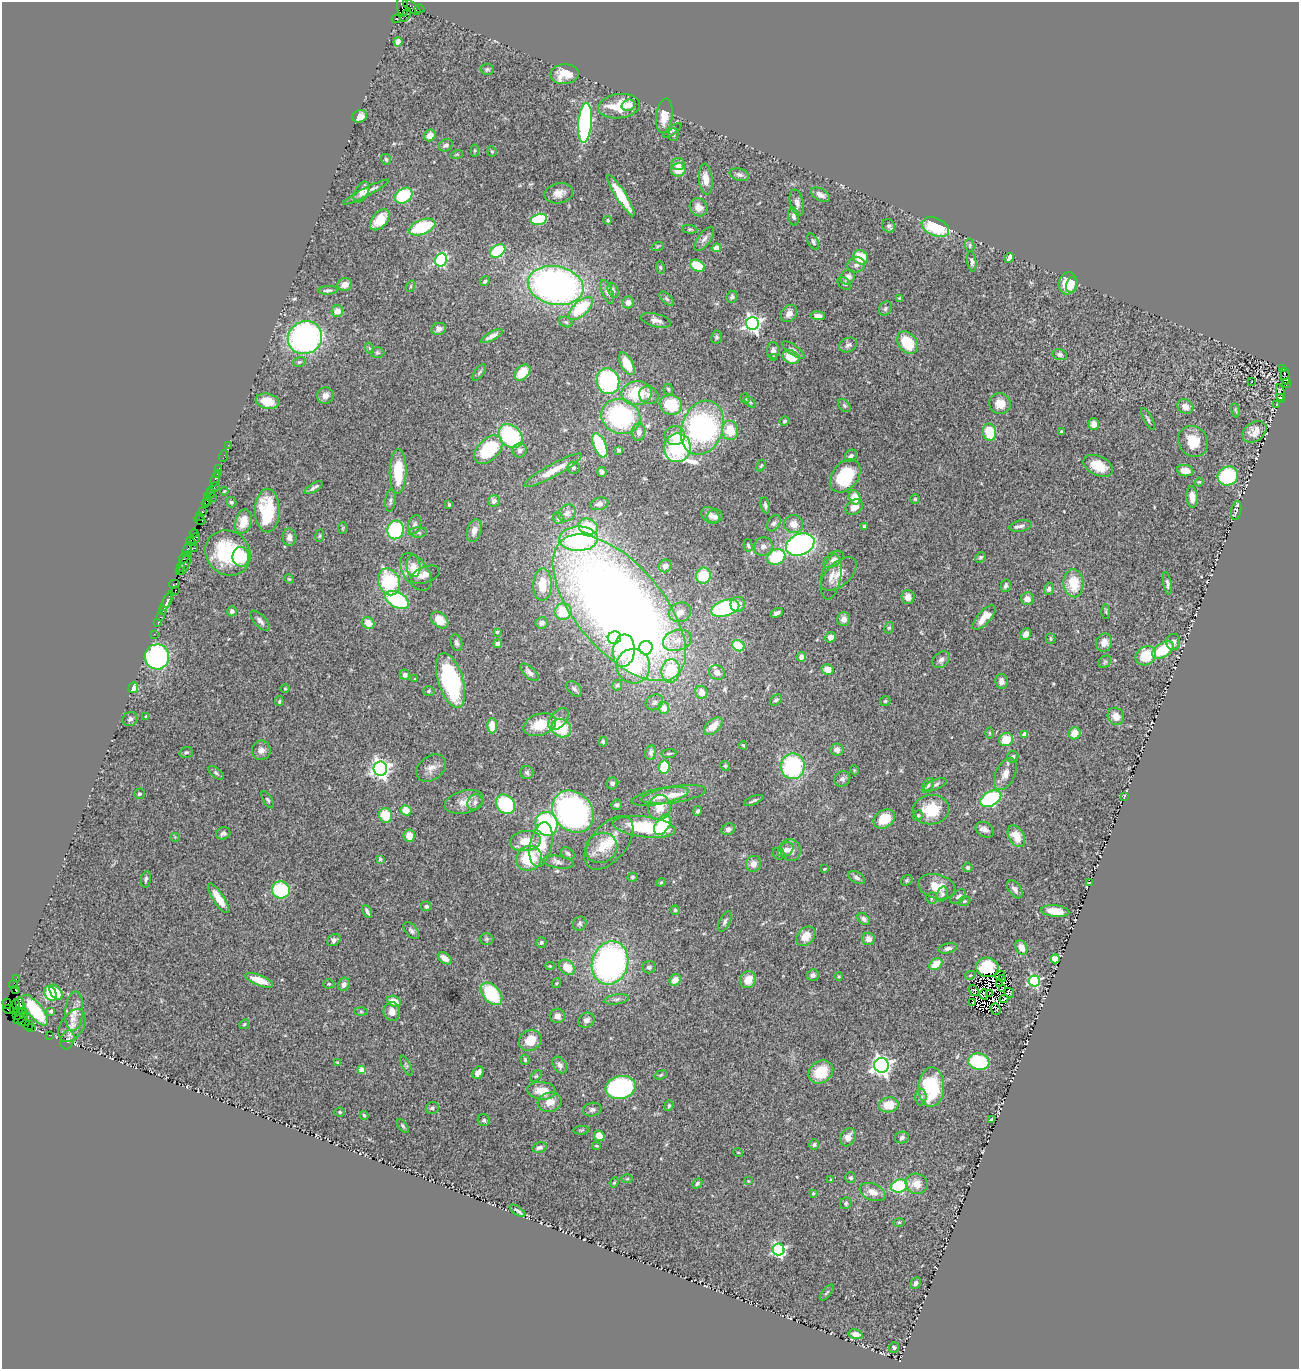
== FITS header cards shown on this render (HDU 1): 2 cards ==
NAXIS1  =                 1297
NAXIS2  =                 1367

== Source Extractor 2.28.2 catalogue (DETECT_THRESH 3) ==
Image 1297 x 1367 px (HDU 1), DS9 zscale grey, 1 PNG px = 1 image px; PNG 1301 x 1371 px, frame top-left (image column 1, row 1367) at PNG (2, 2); each listed source drawn as its Kron ellipse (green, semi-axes under 4 px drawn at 4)
Background 1.01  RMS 0.068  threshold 0.203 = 3 sigma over >= 5 px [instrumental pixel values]
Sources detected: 519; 5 with non-positive FLUX_AUTO (blend fragments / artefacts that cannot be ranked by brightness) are neither listed nor drawn; of the other 514, the 500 brightest by FLUX_AUTO listed and drawn (14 fainter detections omitted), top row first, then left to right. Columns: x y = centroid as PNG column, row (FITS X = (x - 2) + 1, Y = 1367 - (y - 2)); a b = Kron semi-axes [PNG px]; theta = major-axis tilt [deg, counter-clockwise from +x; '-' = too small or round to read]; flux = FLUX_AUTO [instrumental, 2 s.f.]
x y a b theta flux
402 6 11 5 -85 310
412 7 10 5 -38 500
419 9 5 3 - 130
406 15 7 3 59 430
396 19 4 3 - 1500
398 42 5 4 - 20
487 69 6 5 - 8.8
564 74 14 10 4 74
628 105 7 5 18 43
619 106 21 12 7 150
360 116 7 6 - 37
664 116 17 8 83 63
585 123 20 6 85 800
672 130 10 4 35 9.9
673 135 6 5 - 10
430 136 6 5 - 38
446 145 7 5 32 12
475 151 6 4 -85 5.4
492 151 5 4 - 5.2
457 154 6 4 18 4.9
386 159 5 4 - 7.7
678 164 6 6 - 27
678 170 7 6 - 64
739 175 10 6 -15 17
706 179 15 6 -84 45
362 192 11 6 61 24
366 192 26 4 27 27
559 193 14 10 11 41
820 195 10 6 -29 24
404 196 10 7 34 220
621 196 24 5 -58 130
797 203 13 7 -77 22
699 207 9 8 - 36
793 216 9 5 -79 16
539 219 8 5 12 260
380 220 12 7 50 86
607 220 4 3 - 6.6
889 226 7 6 - 12
422 227 14 7 21 230
935 227 14 8 -24 220
690 229 7 4 -5 8
704 239 14 6 54 22
813 242 9 5 -62 10
970 245 6 4 -83 7.2
658 246 6 4 19 5.6
716 248 5 4 - 41
498 251 8 6 33 230
861 257 8 6 -40 120
1009 258 5 4 - 25
441 260 7 5 65 650
972 261 10 4 -82 15
856 265 9 7 24 18
697 266 8 5 -28 130
660 267 6 4 -83 5.9
848 277 8 6 50 32
485 281 5 4 - 7.4
844 283 7 5 -41 13
1068 283 11 9 72 83
345 285 7 6 - 34
556 285 28 19 -11 2000
1072 285 8 5 79 30
411 286 6 3 71 5
328 290 9 4 4 12
613 290 8 5 -68 12
607 292 13 5 -69 16
732 297 6 5 - 10
899 298 4 4 - 3.3
667 299 9 4 -44 10
628 302 6 5 - 21
581 309 15 7 43 220
885 309 7 6 - 11
337 311 6 5 - 39
789 314 9 7 54 28
818 316 7 4 -6 24
656 320 15 6 -15 26
566 322 7 5 -20 9.4
752 323 6 6 - 1800
439 329 7 6 - 19
492 336 12 4 29 26
717 337 7 5 82 9.7
305 338 17 16 - 1200
907 343 12 9 -52 160
848 345 9 7 26 14
369 348 6 3 -70 6.2
773 350 8 6 88 18
793 350 13 5 -35 15
377 353 7 5 -3 8.4
1060 355 7 5 -15 12
773 357 4 4 - 9.9
791 357 9 6 -24 95
299 362 6 5 - 7.7
627 364 12 6 -62 86
1283 368 3 2 - 100
479 372 9 4 54 8.7
522 373 9 6 46 92
1285 376 8 4 -83 410
608 381 13 11 -72 520
1252 382 3 3 - 38
1287 383 5 2 - 200
668 389 5 5 - 7.5
637 393 15 12 10 190
1280 394 9 3 -78 5.6
325 395 9 8 - 26
649 395 10 8 -22 25
745 398 5 5 - 6.6
1280 398 4 2 - 5.3
268 401 12 7 -11 69
750 402 6 4 -45 5.9
1000 404 10 10 - 60
671 405 11 9 -18 200
1277 405 4 2 - 3.7
844 406 7 5 -48 8.6
1185 407 8 7 - 37
1236 410 7 3 -80 5.5
621 417 20 17 -19 530
1148 419 12 3 -61 9.5
784 421 5 4 - 7.7
1094 424 6 5 - 21
702 428 28 20 70 1000
730 430 10 8 -80 100
639 432 9 6 85 21
989 432 8 6 -74 130
1061 432 3 3 - 12
1254 432 13 9 36 38
510 436 13 10 -45 430
675 436 10 9 - 74
1193 441 16 14 -54 95
228 445 2 2 - 10
600 445 13 6 -66 270
677 448 14 13 - 430
488 450 17 10 45 240
520 450 7 7 - 23
619 450 4 3 - 8.8
224 456 6 2 71 30
851 456 6 5 - 12
761 466 6 4 62 5.7
1098 466 16 9 -26 86
219 468 3 2 - 65
574 468 6 6 - 10
553 470 33 6 29 84
398 471 22 8 89 140
1185 471 8 5 -9 45
602 472 5 4 - 12
217 473 3 2 - 31
845 476 18 13 51 240
1228 476 10 9 - 310
215 479 7 4 70 210
1199 482 4 4 - 5.1
214 487 6 2 34 17
314 488 10 3 32 14
224 491 4 3 - 3.7
211 493 5 3 - 160
208 497 3 2 - 140
212 497 2 2 - 53
854 497 7 5 -73 75
1192 497 11 5 -87 39
915 499 4 4 - 5.3
208 501 4 2 - 110
390 501 11 5 83 12
494 501 6 6 - 20
231 502 5 5 - 7.6
205 503 3 2 - 100
599 504 9 6 13 16
449 505 4 3 - 5.2
765 505 8 4 -79 12
854 507 9 7 34 35
1236 510 10 5 81 12
267 511 22 12 -90 190
202 512 3 3 - 130
567 513 9 7 37 24
710 515 10 7 -38 25
200 516 3 2 - 40
715 516 8 6 17 19
558 518 6 5 - 10
200 520 6 3 -26 100
243 521 12 8 73 60
774 523 9 6 56 13
794 524 9 9 - 43
415 525 10 6 74 16
864 526 4 4 - 9.4
1021 526 11 5 10 19
588 527 10 7 -21 150
343 528 6 4 87 4.8
395 530 9 8 - 420
474 531 11 7 72 34
418 532 9 5 3 12
194 533 4 3 - 180
320 535 6 4 83 5.9
289 537 9 7 -86 24
195 539 6 3 48 210
579 539 19 12 2 750
190 541 4 3 - 61
800 544 15 10 23 1000
748 545 6 4 -77 7.5
763 546 9 9 - 22
195 548 3 2 - 110
187 550 7 3 70 320
228 553 24 21 -46 300
184 557 7 2 54 160
241 557 10 8 -80 210
776 557 9 7 29 220
980 557 6 5 - 8.5
833 559 11 7 35 21
185 563 12 4 67 420
414 566 11 7 -86 28
665 566 7 6 - 24
181 567 4 2 - 130
179 571 2 2 - 23
416 572 21 12 -56 88
839 574 21 11 43 54
425 575 15 8 21 33
704 576 8 7 - 160
831 577 23 9 79 52
289 579 5 4 - 5.1
389 582 14 10 -69 280
1073 583 14 10 -85 120
1167 583 11 4 -80 13
174 584 5 3 - 130
542 585 16 9 89 90
1006 586 6 5 - 15
1049 589 6 5 - 13
176 590 3 2 - 51
908 597 7 6 - 34
168 599 9 3 64 310
1027 599 6 6 - 26
397 600 13 7 -28 390
166 602 9 3 65 260
738 604 7 7 - 42
619 608 89 43 -50 6800
725 608 14 8 16 560
163 611 3 2 - 75
232 611 5 5 - 13
563 612 8 8 - 150
680 612 11 9 21 39
1106 612 7 4 -90 5.6
777 613 6 3 27 12
160 617 2 2 - 27
984 618 15 6 47 58
844 619 7 6 - 25
440 620 10 7 -43 67
260 621 12 6 -46 17
158 622 3 2 - 67
368 623 6 5 - 47
542 623 6 5 - 19
889 628 6 4 62 6.8
497 632 4 4 - 5.1
154 634 2 2 - 27
1026 634 6 5 - 23
830 637 5 5 - 23
614 638 7 6 - 190
1051 639 5 4 - 8.1
677 640 15 10 16 55
1104 642 9 8 - 42
1173 642 8 7 - 16
456 643 9 5 -73 13
498 644 4 4 - 24
738 646 6 5 - 130
646 648 7 6 - 87
1163 650 12 6 33 180
624 651 16 11 83 300
1146 656 11 9 38 130
157 657 12 12 - 690
801 657 5 4 - 21
941 660 9 7 40 19
1105 662 7 5 45 8.2
633 666 17 16 - 240
827 669 6 5 - 41
671 671 12 9 84 230
529 672 11 5 -42 19
717 673 8 7 - 29
405 675 5 5 - 14
415 679 3 3 - 5.7
451 680 28 12 -72 590
1001 681 7 6 - 25
617 685 5 4 - 11
133 688 5 5 - 55
285 689 5 3 - 3.5
574 689 9 6 -43 15
429 691 6 5 - 6.8
701 692 7 6 - 40
776 700 7 4 42 9.8
279 701 5 3 - 6.9
885 701 5 5 - 6.5
654 702 9 7 31 18
664 708 6 5 - 42
146 716 4 3 - 4.1
1116 716 9 8 - 47
130 719 8 7 - 14
558 719 13 7 50 28
540 725 17 10 19 130
492 726 7 5 89 65
713 726 11 6 43 56
561 728 10 9 - 160
989 733 5 3 - 4.8
1075 733 6 6 - 51
1024 734 4 4 - 26
1006 740 7 6 - 91
603 741 5 3 - 6.8
743 745 4 3 - 5.2
261 750 10 9 - 24
837 750 6 6 - 26
186 752 7 5 19 9
651 752 7 5 82 12
669 753 7 3 6 6.8
1013 757 6 5 - 9.7
725 766 5 4 - 5.9
793 766 13 12 - 460
664 767 7 5 83 210
431 768 16 11 37 38
380 769 7 6 - 2200
854 770 5 3 - 4
527 772 6 6 - 12
216 773 9 5 -38 9.4
1005 774 17 9 65 41
842 779 8 7 - 17
612 783 6 5 - 11
928 785 8 5 62 11
935 785 12 5 23 14
139 794 5 5 - 8.3
674 795 33 8 9 71
660 796 29 8 11 55
1124 796 4 2 - 3.7
991 799 11 7 28 430
268 800 10 4 -57 8.4
753 801 10 3 24 9.7
464 802 20 11 15 55
475 802 8 7 - 18
505 804 10 8 -46 340
617 805 5 5 - 9.4
659 808 12 11 - 66
406 810 5 5 - 58
931 810 18 14 6 140
698 811 5 4 - 9.2
573 812 23 19 -47 1500
385 815 7 6 - 120
918 816 5 4 - 6.9
884 819 11 8 34 96
547 824 12 11 - 600
663 825 11 6 57 210
644 827 31 10 -7 260
728 829 7 5 22 14
985 830 10 7 -30 22
223 833 7 6 - 16
409 836 6 6 - 47
1016 836 11 7 -61 63
175 837 5 5 - 4.8
525 841 15 10 7 73
609 843 32 18 50 130
541 844 23 10 78 120
601 848 16 14 33 79
786 850 8 6 35 19
791 850 11 10 - 34
568 853 7 5 -34 10
779 854 6 5 - 9.4
529 858 13 12 - 190
380 859 3 3 - 4.8
558 862 15 6 -9 19
753 864 8 7 - 30
968 867 5 4 - 8.6
825 869 4 3 - 4.3
632 877 5 4 - 6.9
857 878 9 5 -28 14
146 879 8 5 79 11
907 880 6 5 - 6.8
661 882 4 4 - 4.8
1090 882 3 2 - 3.7
937 887 19 12 -15 74
1015 889 10 6 -54 16
281 890 9 8 - 300
942 894 7 5 72 9.6
958 896 9 5 38 16
219 898 17 5 -57 72
932 898 6 5 - 7.7
964 901 6 4 20 6.1
426 906 5 5 - 10
675 910 4 4 - 6.5
367 911 7 3 -62 14
1055 911 14 6 -6 79
864 919 7 5 -42 15
725 922 11 5 64 13
580 924 7 6 - 10
411 931 10 5 -49 12
806 936 11 8 47 57
486 939 7 6 - 7.1
869 939 6 6 - 27
334 940 7 5 30 15
541 942 5 5 - 7.8
948 948 9 5 13 16
1021 948 8 5 -65 38
445 958 8 5 -39 36
1055 959 5 4 - 130
610 963 22 18 72 1300
936 964 7 5 36 74
550 966 5 4 - 5.5
567 967 9 6 -45 76
649 967 6 6 - 12
987 967 11 9 -10 210
813 975 6 5 - 15
970 975 5 4 - 5.4
1000 975 5 2 - 7.5
839 976 4 3 - 5
1003 978 3 2 - 4.9
16 979 2 2 - 12
259 980 15 5 -21 93
675 980 6 5 - 38
748 980 9 7 59 58
1034 981 5 5 - 650
557 983 5 3 - 4
999 983 3 2 - 5.2
13 984 4 2 - 60
329 984 5 4 - 6.4
344 984 7 5 67 21
1002 988 2 2 - 3.3
15 990 3 2 - 76
974 991 6 3 -55 5.5
56 992 8 5 -56 59
51 993 8 5 -65 190
990 993 3 2 - 9.8
1009 993 5 3 - 12
491 994 13 8 -48 240
984 994 5 2 - 3.4
616 999 13 5 8 12
1004 999 4 2 - 5.9
394 1001 7 5 -22 63
973 1002 3 2 - 4.7
7 1004 5 4 - 76
20 1004 6 4 -78 340
15 1007 8 3 75 94
9 1009 5 3 - 24
996 1009 6 5 - 7
35 1010 19 7 -52 230
18 1011 5 3 - 87
51 1011 4 4 - 9.8
74 1011 20 9 85 49
361 1011 6 4 -1 5.8
392 1011 9 8 - 36
22 1012 2 2 - 40
17 1016 3 3 - 47
557 1016 7 7 - 27
21 1018 8 2 32 180
586 1020 8 7 - 20
23 1022 6 3 5 110
244 1024 5 4 - 6.2
28 1026 5 3 - 180
72 1026 18 11 57 55
31 1027 3 3 - 130
49 1035 2 2 - 14
67 1040 10 7 71 17
530 1040 12 10 32 67
525 1060 5 4 - 6.6
979 1062 11 8 -11 280
337 1063 4 3 - 4.7
406 1065 11 4 -64 9.1
560 1065 9 6 -55 20
882 1065 7 7 - 2200
362 1070 4 4 - 69
821 1072 13 10 36 130
478 1073 7 5 59 22
661 1075 6 4 22 5.8
536 1076 7 4 44 6.7
620 1087 15 11 13 660
931 1087 20 13 89 280
542 1091 14 8 -6 74
921 1097 8 5 89 15
550 1102 12 9 15 49
889 1105 10 7 9 89
669 1106 5 4 - 6.8
432 1108 6 6 - 13
592 1110 9 6 12 13
340 1112 5 4 - 6.4
364 1115 4 3 - 5.6
992 1119 4 2 - 4.7
484 1120 6 6 - 10
403 1126 8 3 -51 7.4
581 1130 8 3 5 5.7
599 1136 5 5 - 57
848 1137 9 7 60 36
902 1138 7 6 - 12
814 1145 5 4 - 8.3
596 1146 4 3 - 4.3
540 1147 7 5 14 14
738 1152 5 3 - 3.4
850 1178 5 5 - 9.2
627 1179 6 4 2 6.1
831 1180 4 3 - 6.9
748 1181 4 4 - 3.9
614 1182 5 4 - 5.2
697 1183 5 4 - 9.5
917 1184 11 10 - 43
899 1186 8 6 17 290
872 1192 13 8 -22 47
813 1193 4 3 - 7.8
846 1203 6 5 - 8.7
517 1211 9 3 -34 15
899 1222 5 3 - 4.8
778 1250 6 5 - 630
916 1283 6 5 - 11
827 1293 10 3 50 6.9
856 1334 7 4 -15 23
894 1347 5 5 - 8.1
At the frame edge (FLAGS 8, measured only in part): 1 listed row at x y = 402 6
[14 fainter detections neither listed nor drawn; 5 non-positive-flux detections neither listed nor drawn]